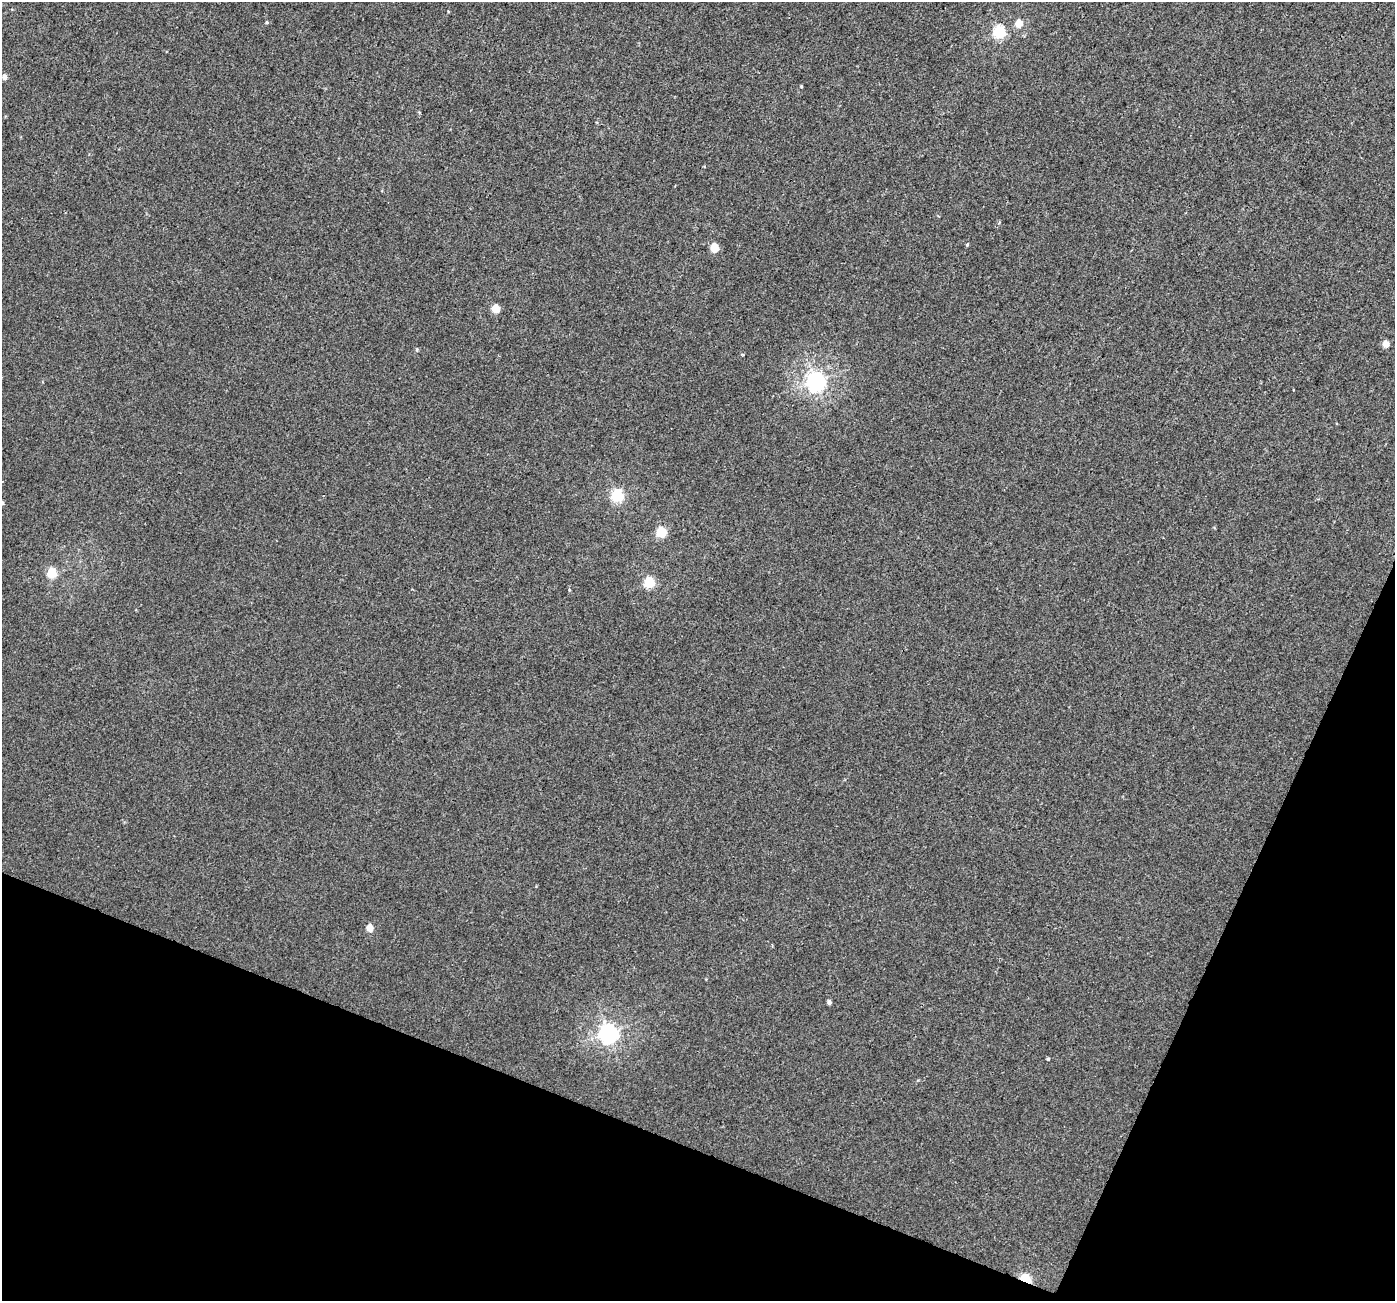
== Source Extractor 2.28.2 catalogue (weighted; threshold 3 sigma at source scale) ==
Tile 15 of 4 x 4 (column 3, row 4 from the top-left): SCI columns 2807-4199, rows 255-1553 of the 5622 x 5770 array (HDU 1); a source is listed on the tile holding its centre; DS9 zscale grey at full resolution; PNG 1397 x 1303 px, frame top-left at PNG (2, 2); no overlay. Shown black and unused: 20% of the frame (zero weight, under 3 of 4 exposures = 4% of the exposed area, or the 3 px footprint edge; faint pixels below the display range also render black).
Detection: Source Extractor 2.28.2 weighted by HDU 2 'WHT'; one run over the whole footprint, this tile lists its part. Background 0.00224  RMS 0.0028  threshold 0.0126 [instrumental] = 3 sigma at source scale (4.5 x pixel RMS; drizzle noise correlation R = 1.50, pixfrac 1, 0.0396/0.0396 arcsec/px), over >= 5 px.
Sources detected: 20; all 20 listed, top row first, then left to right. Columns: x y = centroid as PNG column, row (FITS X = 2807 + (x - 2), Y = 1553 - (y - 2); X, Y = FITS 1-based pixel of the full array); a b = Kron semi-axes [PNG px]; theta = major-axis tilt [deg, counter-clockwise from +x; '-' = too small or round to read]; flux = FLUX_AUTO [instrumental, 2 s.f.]
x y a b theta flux
267 22 5 3 - 0.29
1019 23 5 5 - 5
999 32 6 5 - 31
4 77 5 4 - 1.5
801 86 4 3 - 0.25
967 245 4 4 - 0.28
714 247 5 5 - 8.8
496 308 5 5 - 7.7
1386 344 5 5 - 2.8
816 381 7 6 - 130
617 495 6 5 - 37
2 503 4 4 - 0.59
661 532 6 5 - 20
52 573 5 5 - 15
649 582 6 5 - 23
369 928 5 4 - 4.2
829 1002 4 4 - 0.84
608 1033 7 7 - 120
1048 1059 4 4 - 0.28
1025 1279 6 4 -30 26
Overlapping masked pixels (flux is a lower limit): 1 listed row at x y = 1025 1279
Isophote crosses this tile's border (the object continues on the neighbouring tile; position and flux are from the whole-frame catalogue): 1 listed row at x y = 2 503